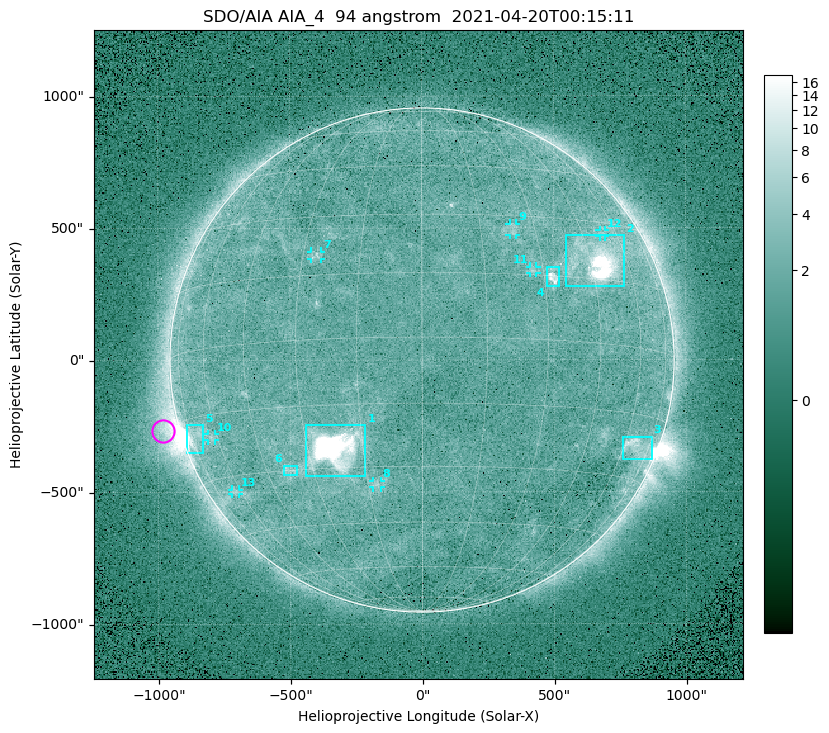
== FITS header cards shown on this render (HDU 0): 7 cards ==
TELESCOP= 'SDO/AIA '
INSTRUME= 'AIA_4   '
WAVELNTH=                   94
WAVEUNIT= 'angstrom'
DATE-OBS= '2021-04-20T00:15:11.12'
CTYPE1  = 'HPLN-TAN'
CTYPE2  = 'HPLT-TAN'

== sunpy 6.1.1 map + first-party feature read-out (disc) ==
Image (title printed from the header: SDO/AIA AIA_4  94 angstrom  2021-04-20T00:15:11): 512 x 512 px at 4.8 arcsec/px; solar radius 955 arcsec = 199 px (full disc in frame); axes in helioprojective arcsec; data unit not stated in the header (colour bar unlabelled)
Orientation: roll -0.137 deg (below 1 deg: not rotated)
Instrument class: DISC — disc imager (sunpy class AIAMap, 94 A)
Bright regions (active regions / flare kernels): reference = the median radial profile (limb darkening/brightening removed); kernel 5 px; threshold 5 sigma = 2.46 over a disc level ~1.73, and >= 1.15x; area >= 9 px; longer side >= 5 px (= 24 arcsec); searched inside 0.97 R_sun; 13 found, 13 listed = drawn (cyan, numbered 1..; 7 of them under ~33 arcsec drawn as corner ticks so the feature stays visible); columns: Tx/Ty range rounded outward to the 10 arcsec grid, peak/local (2 s.f.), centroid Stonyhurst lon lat
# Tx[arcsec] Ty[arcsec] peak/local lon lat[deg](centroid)
1 -440..-210 -440..-240 862 -22 -25
2 540..770 280..470 40 +48 +20
3 760..870 -380..-290 4.3 +67 -22
4 470..520 280..350 6.6 +32 +15
5 -900..-830 -350..-240 6.5 -72 -19
6 -530..-470 -440..-400 2.8 -37 -30
7 -420..-380 380..410 3.2 -26 +20
8 -190..-160 -480..-450 3.1 -13 -34
9 330..360 470..520 2.8 +24 +26
10 -810..-780 -300..-280 2.7 -63 -20
11 410..440 330..360 2.7 +27 +16
12 670..700 460..490 2.6 +53 +27
13 -720..-690 -510..-490 2.5 -63 -34
Off-limb structures (1.02-1.3 R_sun): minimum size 50 px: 6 found; the strongest spans PA ~90..115 deg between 1.02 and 1.22 R_sun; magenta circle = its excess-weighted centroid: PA ~105 deg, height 1.06 R_sun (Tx ~-980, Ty ~-270 arcsec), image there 5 x the reference